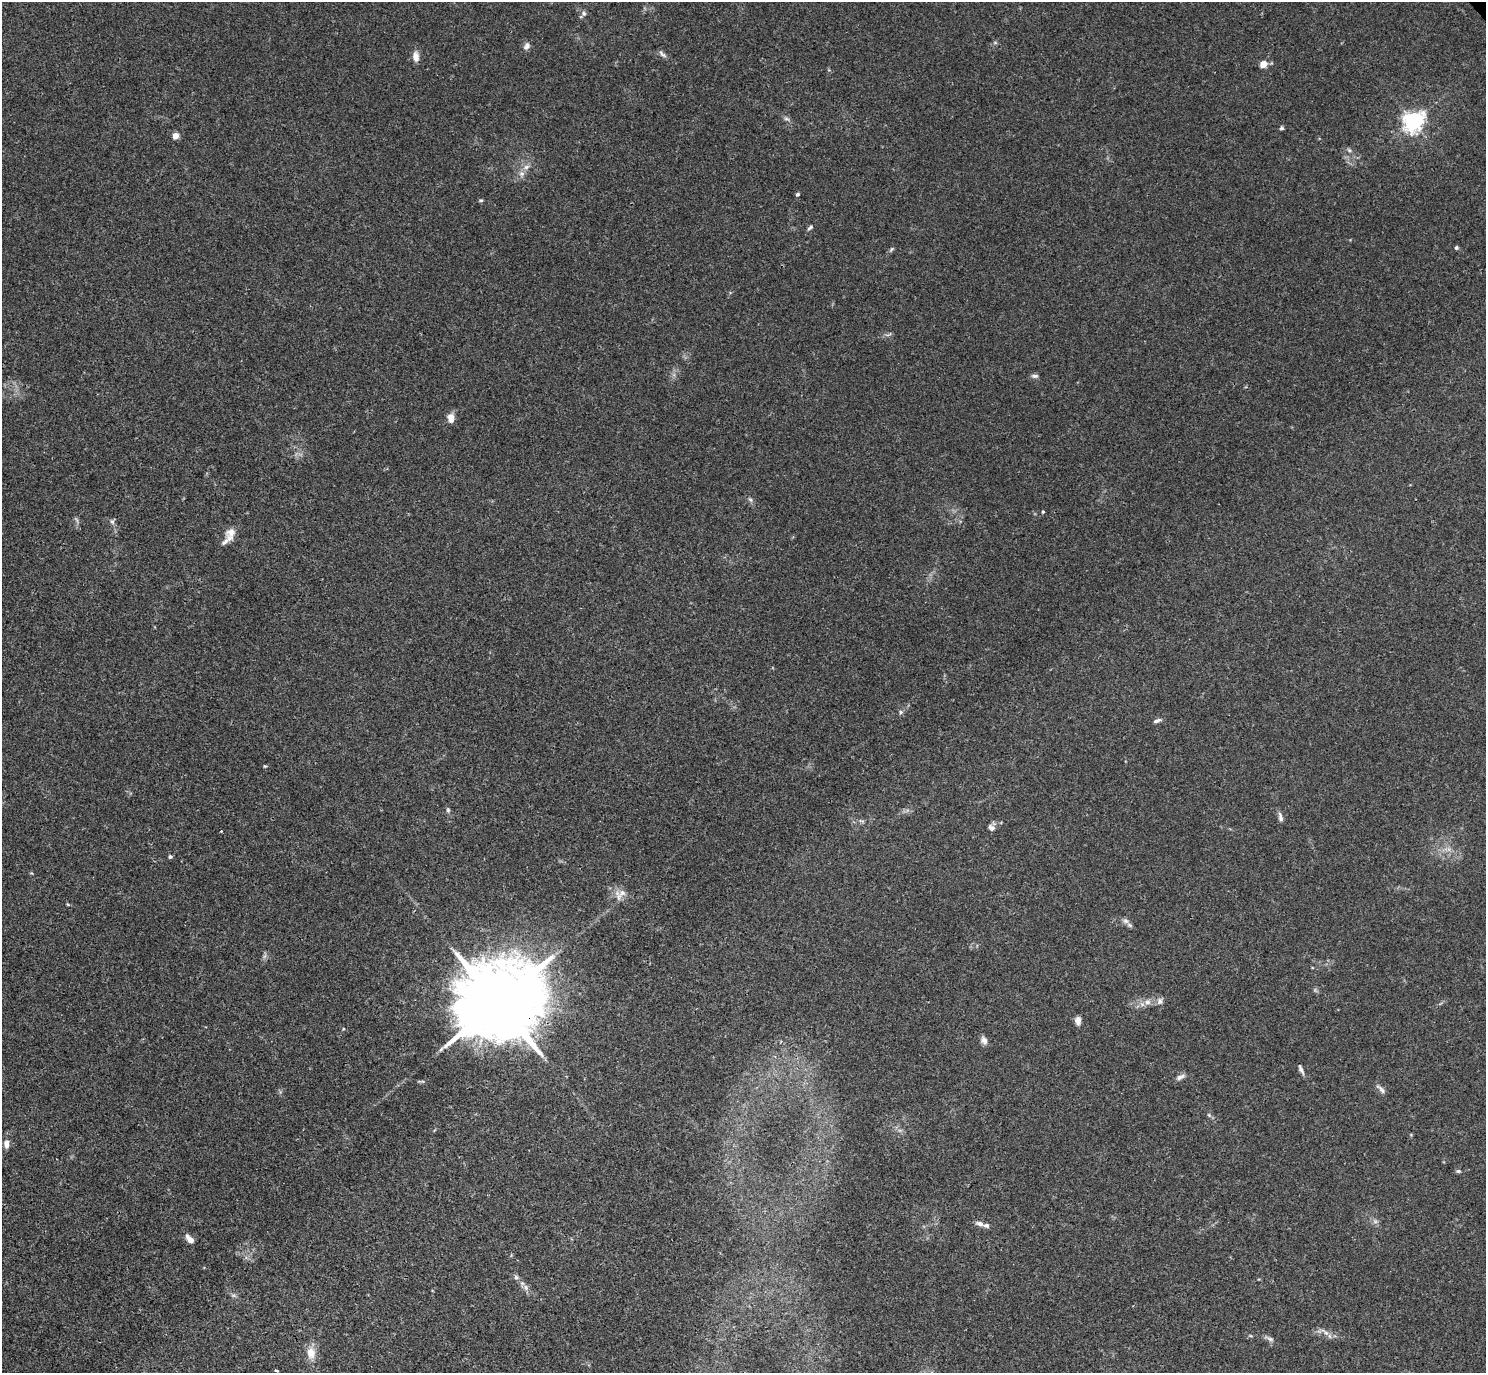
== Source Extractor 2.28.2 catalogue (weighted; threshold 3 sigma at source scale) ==
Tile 7 of 4 x 4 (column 3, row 2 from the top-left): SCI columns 2993-4476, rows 3060-4430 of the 5981 x 5978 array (HDU 1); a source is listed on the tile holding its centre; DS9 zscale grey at full resolution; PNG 1488 x 1375 px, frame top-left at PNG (2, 2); no overlay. Shown black and unused: <1% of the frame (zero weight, under 3 of 4 exposures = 2% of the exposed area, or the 3 px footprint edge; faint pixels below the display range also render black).
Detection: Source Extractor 2.28.2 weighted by HDU 2 'WHT'; one run over the whole footprint, this tile lists its part. Background 0.0261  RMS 0.0024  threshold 0.0106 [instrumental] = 3 sigma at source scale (4.5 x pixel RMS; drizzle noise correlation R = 1.50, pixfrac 1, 0.05/0.05 arcsec/px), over >= 5 px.
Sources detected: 56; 2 inside a brighter listed object's ellipse — not listed separately; the other 54 listed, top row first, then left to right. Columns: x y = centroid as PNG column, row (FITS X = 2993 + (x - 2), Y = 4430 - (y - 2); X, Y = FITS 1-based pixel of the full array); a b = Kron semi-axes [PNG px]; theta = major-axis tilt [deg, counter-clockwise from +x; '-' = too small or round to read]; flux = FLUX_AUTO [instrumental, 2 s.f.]
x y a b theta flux
584 13 7 6 - 0.57
995 43 6 4 -19 0.3
526 46 11 7 57 0.94
662 54 12 5 -40 0.69
416 56 12 8 -82 1.6
1263 64 6 6 - 2.6
786 119 8 4 -19 0.49
1413 121 7 7 - 130
1281 128 5 4 - 0.39
176 136 4 4 - 3.5
1349 150 7 4 -45 0.44
526 167 9 6 17 0.97
522 174 7 7 - 0.99
797 194 5 4 - 0.4
481 200 6 4 -1 0.31
810 227 8 4 43 0.49
1456 248 5 4 - 0.37
892 249 7 4 37 0.39
1035 376 10 5 0 0.59
451 419 10 7 87 2.2
750 500 7 4 -44 0.46
1043 512 4 3 - 0.31
112 522 7 6 - 0.55
231 534 17 12 79 2.2
901 712 6 5 - 0.5
1157 721 9 5 20 0.79
265 766 4 4 - 0.25
448 810 6 5 - 0.4
1280 817 13 5 -78 0.89
991 828 9 7 -34 0.89
221 831 3 3 - 0.23
170 856 4 4 - 0.49
622 893 13 9 24 1.8
1125 921 9 7 -16 0.92
1160 1001 9 7 65 0.85
498 1002 25 19 33 4300
1147 1002 9 8 - 1.2
1078 1020 9 6 90 1.4
984 1040 10 8 -61 1.1
1301 1069 11 4 -67 0.79
1180 1077 13 6 28 0.92
1381 1089 15 5 -43 0.89
1209 1115 6 4 -46 0.35
6 1144 12 7 89 1.3
1458 1171 6 5 - 0.39
1375 1221 7 6 - 0.65
980 1224 9 6 -12 1.1
190 1239 10 5 -49 1.9
516 1277 7 5 -45 0.54
526 1287 9 5 -71 0.79
1325 1332 16 5 -36 1.2
1270 1339 9 6 -16 0.71
311 1353 17 12 -86 2.8
276 1370 4 2 - 0.37
Overlapping masked pixels (flux is a lower limit): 1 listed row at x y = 498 1002